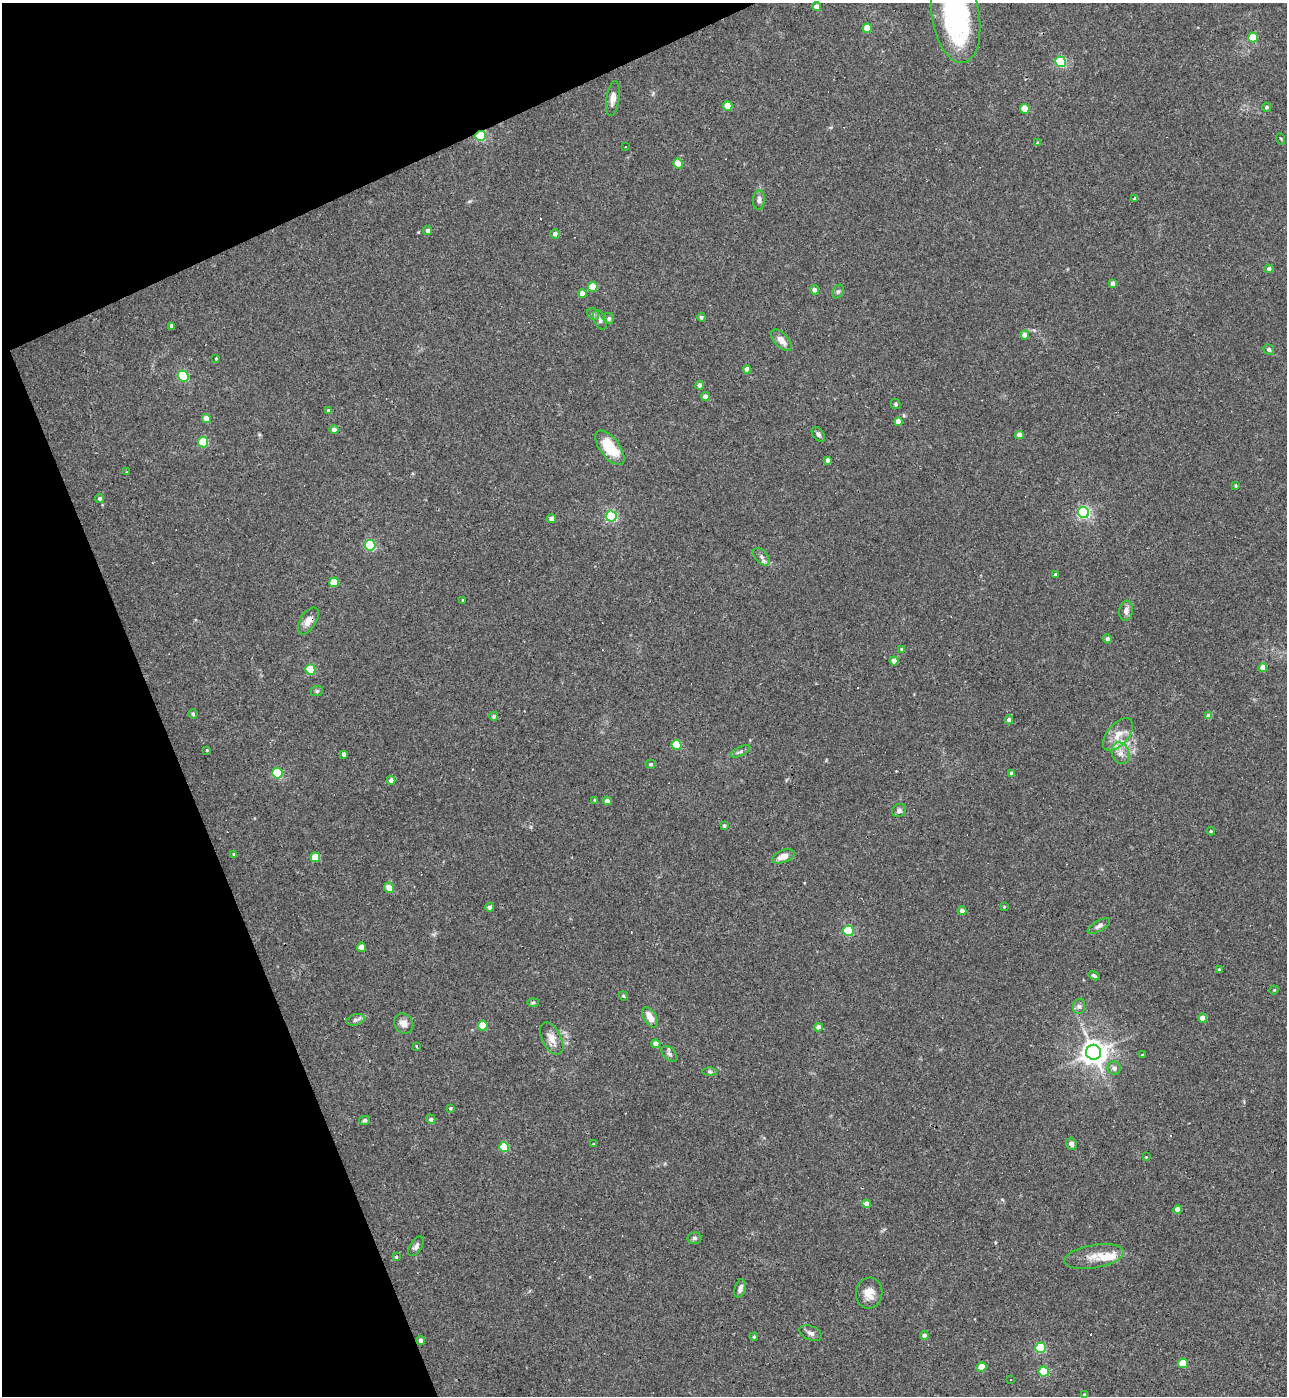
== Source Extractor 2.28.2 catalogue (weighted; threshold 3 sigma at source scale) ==
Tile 5 of 4 x 4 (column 1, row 2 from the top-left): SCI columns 149-1433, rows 2791-4184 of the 5565 x 5579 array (HDU 1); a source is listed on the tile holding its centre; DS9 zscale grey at full resolution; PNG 1289 x 1398 px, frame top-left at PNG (2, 3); each listed source drawn as its Kron ellipse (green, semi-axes under 4 px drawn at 4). Shown black and unused: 20% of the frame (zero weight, under 3 of 4 exposures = <1% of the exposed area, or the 3 px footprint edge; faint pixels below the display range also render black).
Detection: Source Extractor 2.28.2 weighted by HDU 2 'WHT'; one run over the whole footprint, this tile lists its part. Background 0.0277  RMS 0.0045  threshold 0.0203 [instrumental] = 3 sigma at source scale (4.5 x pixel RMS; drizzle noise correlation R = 1.50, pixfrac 1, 0.05/0.05 arcsec/px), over >= 5 px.
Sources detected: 151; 6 cosmic-ray / hot-pixel residue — neither listed nor drawn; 5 inside a brighter listed object's ellipse — not listed separately; the other 140 listed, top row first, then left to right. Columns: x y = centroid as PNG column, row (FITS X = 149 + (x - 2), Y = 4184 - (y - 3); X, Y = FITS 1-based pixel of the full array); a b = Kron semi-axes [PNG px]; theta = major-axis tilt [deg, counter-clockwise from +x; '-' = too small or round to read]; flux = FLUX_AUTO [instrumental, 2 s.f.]
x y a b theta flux
817 6 4 4 - 3.3
956 16 48 23 -80 61
867 28 4 4 - 8.8
1253 38 5 5 - 14
1061 62 5 5 - 39
613 99 18 6 82 3
728 106 5 4 - 9.9
1267 107 4 4 - 0.88
1025 109 5 4 - 11
480 136 5 5 - 45
1281 139 6 3 -71 0.48
1038 143 4 4 - 0.75
626 146 3 3 - 1.8
678 164 5 4 - 9
1135 198 4 3 - 1.1
759 200 10 6 85 1.8
428 230 5 4 - 1.8
555 234 5 5 - 1.8
1269 269 4 4 - 1.6
1113 283 4 4 - 1.8
593 287 5 5 - 11
814 290 4 4 - 1.6
838 292 7 5 62 0.86
582 293 4 4 - 3.1
593 314 6 5 - 0.92
701 317 4 4 - 0.9
609 319 5 5 - 0.91
600 320 10 6 -67 1.4
172 327 4 3 - 2.6
1024 335 4 4 - 2.9
781 340 13 6 -46 3.9
1269 349 5 5 - 1.1
216 358 3 3 - 0.41
747 369 4 4 - 2.8
183 376 5 5 - 36
700 385 4 4 - 2.3
705 397 4 4 - 3
896 404 5 4 - 0.72
328 411 4 4 - 0.87
206 418 4 4 - 6.3
898 421 4 4 - 5.1
334 429 4 4 - 2.5
818 434 8 5 -53 1.2
1019 435 4 4 - 3.6
203 442 5 5 - 23
610 448 20 9 -53 15
827 460 4 3 - 1.4
126 472 3 3 - 0.62
1235 486 3 3 - 0.56
100 498 4 4 - 0.97
1083 512 5 5 - 82
611 516 5 5 - 55
551 518 4 4 - 2.2
370 545 5 5 - 39
761 557 10 6 -49 1.7
1056 574 3 3 - 1
334 582 5 5 - 10
463 600 4 3 - 0.5
1126 611 10 6 81 2.1
308 621 15 8 59 3.6
1107 639 4 4 - 1.3
901 649 4 3 - 0.48
894 661 4 4 - 5.1
1263 667 4 4 - 4.2
310 669 5 5 - 18
317 691 6 5 - 0.71
193 714 4 4 - 0.71
494 716 4 4 - 0.93
1209 716 4 4 - 3.2
1009 720 4 4 - 1.6
1118 735 19 10 49 5.8
676 745 5 5 - 16
207 750 3 3 - 0.46
741 751 10 4 27 1.2
1120 753 11 8 -70 3.2
344 754 4 3 - 1.4
651 764 5 4 - 0.65
277 773 5 5 - 29
1012 773 4 4 - 1.6
391 780 4 4 - 2.6
595 800 4 4 - 0.58
607 801 4 4 - 3.3
899 810 7 6 - 1.4
724 826 3 3 - 0.73
1211 831 4 4 - 0.55
234 854 4 3 - 0.53
783 856 12 6 21 3.6
315 857 5 5 - 11
389 888 5 5 - 4.6
490 907 4 4 - 1.8
1004 907 4 3 - 0.41
962 911 4 4 - 2.9
1099 926 13 5 32 1.5
849 931 5 5 - 35
361 947 4 4 - 5
1219 970 3 3 - 0.58
1094 976 6 3 -31 0.77
1274 990 5 4 - 0.42
623 996 5 4 - 0.64
533 1002 6 4 2 0.66
1079 1006 8 6 75 1.3
650 1017 11 6 -59 5
1203 1018 4 4 - 4.9
356 1020 9 5 17 1.4
404 1023 10 9 - 3
483 1026 5 5 - 13
818 1027 4 4 - 2.7
552 1039 17 9 -62 4.2
656 1044 4 4 - 3.3
417 1046 3 3 - 1.7
1094 1052 7 7 - 480
669 1054 9 5 -44 1.4
1142 1055 4 2 - 0.32
1114 1068 6 6 - 1.9
710 1072 7 4 -1 0.71
450 1108 4 3 - 0.51
431 1119 5 4 - 1.2
365 1120 5 4 - 0.79
594 1144 3 3 - 0.47
1071 1144 6 5 - 2
504 1147 5 5 - 17
1146 1157 2 2 - 0.27
866 1204 4 4 - 3.3
1178 1210 4 4 - 4.2
694 1238 7 6 - 1.1
416 1246 11 6 58 1.5
1094 1256 30 11 10 6.6
396 1257 4 3 - 0.49
740 1289 9 5 76 2
869 1293 15 13 82 5.1
811 1333 12 7 -23 1.9
924 1335 4 4 - 2
754 1337 4 3 - 0.59
421 1341 4 4 - 2.5
1041 1348 5 5 - 37
1183 1363 5 5 - 13
982 1367 4 4 - 8.8
1044 1372 5 5 - 22
1011 1380 3 2 - 0.43
1084 1394 4 3 - 0.49
Overlapping masked pixels (flux is a lower limit): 2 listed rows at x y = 480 136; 308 621
Isophote crosses this tile's border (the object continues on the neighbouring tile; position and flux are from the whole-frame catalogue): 1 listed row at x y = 956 16